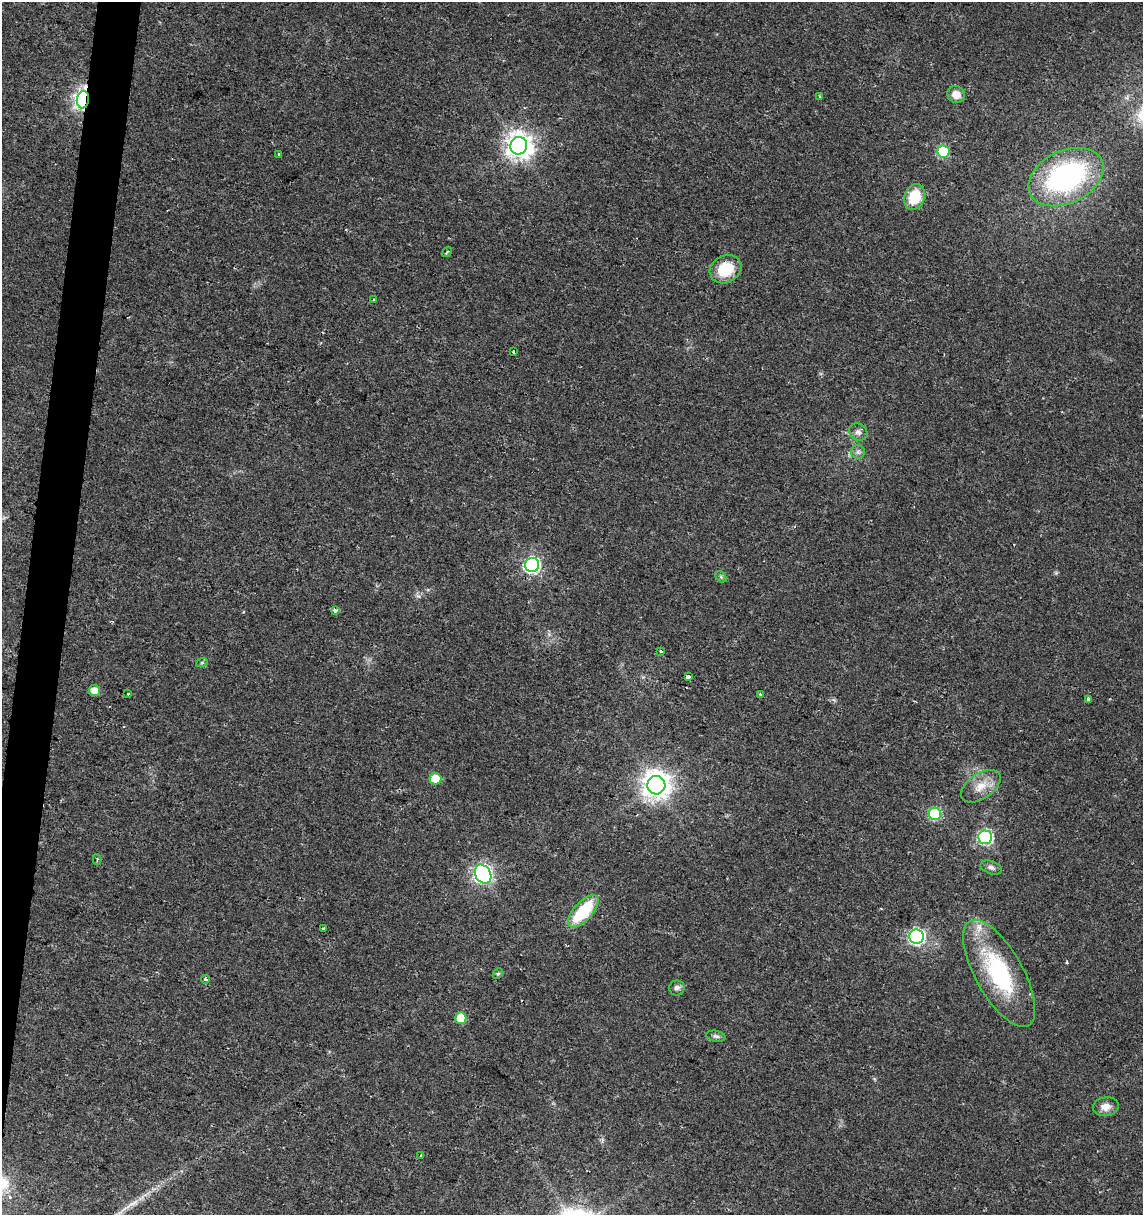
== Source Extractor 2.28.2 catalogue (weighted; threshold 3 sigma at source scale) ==
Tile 7 of 4 x 4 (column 3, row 2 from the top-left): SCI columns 2567-3707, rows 2428-3640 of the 5073 x 4864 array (HDU 1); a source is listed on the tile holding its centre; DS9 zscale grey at full resolution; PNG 1145 x 1217 px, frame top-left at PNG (2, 2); each listed source drawn as its Kron ellipse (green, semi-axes under 4 px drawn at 4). Shown black and unused: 3% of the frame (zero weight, under 2 of 3 exposures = <1% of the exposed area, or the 3 px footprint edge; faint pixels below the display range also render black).
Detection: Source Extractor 2.28.2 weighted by HDU 2 'WHT'; one run over the whole footprint, this tile lists its part. Background 0.0204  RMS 0.0027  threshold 0.0122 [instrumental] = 3 sigma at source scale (4.5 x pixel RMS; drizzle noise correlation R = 1.50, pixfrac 1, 0.0396/0.0396 arcsec/px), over >= 5 px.
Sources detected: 49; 1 inside a brighter object's white glare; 3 cosmic-ray / hot-pixel residue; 1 long thin detection or spike segment (spike, bleed or trail) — neither listed nor drawn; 1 inside a brighter listed object's ellipse — not listed separately; the other 43 listed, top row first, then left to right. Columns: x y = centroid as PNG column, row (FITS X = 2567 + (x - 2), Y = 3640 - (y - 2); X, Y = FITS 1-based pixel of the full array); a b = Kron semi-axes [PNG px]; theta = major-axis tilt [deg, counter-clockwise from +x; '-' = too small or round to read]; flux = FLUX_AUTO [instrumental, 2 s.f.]
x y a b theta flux
956 94 9 8 - 3
820 96 3 3 - 0.4
83 100 9 6 81 100
519 146 9 8 - 260
943 151 6 6 - 24
279 155 3 3 - 0.42
1066 177 40 26 26 52
915 197 13 10 68 8.4
447 252 5 3 - 0.29
725 269 16 13 28 9.4
373 300 3 3 - 0.76
513 352 3 2 - 0.35
858 432 10 8 -36 1.1
858 452 7 6 - 0.77
532 565 7 7 - 64
721 577 6 5 - 0.46
335 610 4 3 - 2.9
660 651 3 3 - 0.92
202 662 6 4 20 0.4
688 677 4 3 - 2.9
94 690 5 5 - 2.7
128 694 3 2 - 0.33
760 694 3 3 - 0.34
1088 699 4 3 - 1.6
435 779 6 5 - 7.6
656 785 9 9 - 320
981 786 22 12 34 4.5
935 814 6 6 - 22
985 837 7 6 - 43
97 859 5 3 - 0.32
991 867 11 6 -19 0.99
483 874 10 7 -57 98
583 911 20 9 48 15
323 928 4 3 - 0.32
916 937 7 7 - 68
999 973 60 23 -61 31
498 974 6 4 47 0.42
206 979 4 3 - 0.44
677 988 8 7 - 1.1
461 1018 6 5 - 6.6
716 1036 10 5 -12 0.73
1106 1107 13 9 10 2.5
421 1155 4 3 - 0.28
Overlapping masked pixels (flux is a lower limit): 1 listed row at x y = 83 100